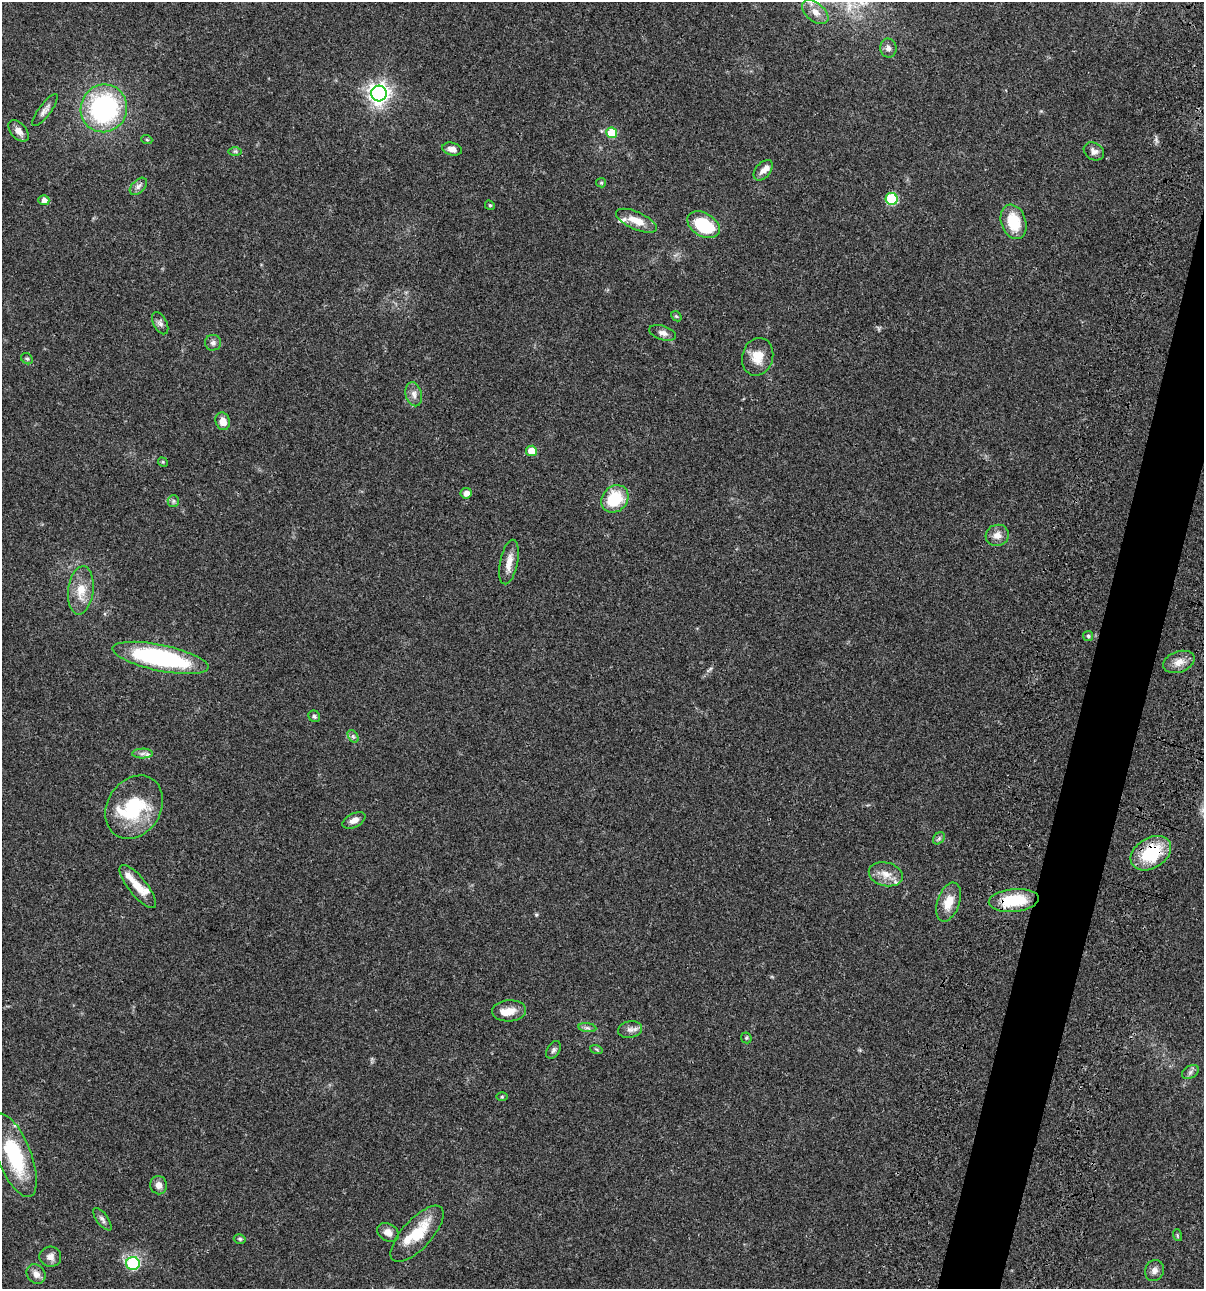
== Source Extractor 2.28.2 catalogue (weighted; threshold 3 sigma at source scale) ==
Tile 10 of 4 x 4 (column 2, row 3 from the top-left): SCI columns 1438-2639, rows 1408-2694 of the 5404 x 5387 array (HDU 1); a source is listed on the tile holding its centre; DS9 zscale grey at full resolution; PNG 1206 x 1291 px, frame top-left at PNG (2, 2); each listed source drawn as its Kron ellipse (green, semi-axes under 4 px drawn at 4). Shown black and unused: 4% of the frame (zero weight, under 3 of 4 exposures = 9% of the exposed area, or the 3 px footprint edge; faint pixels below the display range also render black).
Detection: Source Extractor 2.28.2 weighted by HDU 2 'WHT'; one run over the whole footprint, this tile lists its part. Background 0.0476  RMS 0.0054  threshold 0.0241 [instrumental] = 3 sigma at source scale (4.5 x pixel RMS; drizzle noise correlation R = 1.50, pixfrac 1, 0.05/0.05 arcsec/px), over >= 5 px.
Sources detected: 76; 7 inside a brighter listed object's ellipse — not listed separately; the other 69 listed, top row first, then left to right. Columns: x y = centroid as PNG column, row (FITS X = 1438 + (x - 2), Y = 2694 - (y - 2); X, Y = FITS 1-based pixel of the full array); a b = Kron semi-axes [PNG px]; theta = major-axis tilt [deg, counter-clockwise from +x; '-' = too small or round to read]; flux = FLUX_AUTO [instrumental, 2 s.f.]
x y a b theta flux
815 12 15 9 -39 4.7
888 48 9 8 - 2
379 94 8 7 - 300
104 108 24 23 - 80
45 110 19 6 53 2.5
19 131 13 7 -49 3.3
612 133 5 5 - 16
147 140 5 3 - 0.49
452 149 10 6 -14 3
235 151 7 4 -1 0.89
1094 151 11 8 -29 2.6
763 170 12 7 48 2.9
601 183 5 4 - 0.61
138 186 10 6 45 2.1
892 199 6 6 - 33
44 200 5 5 - 2.7
490 205 5 4 - 0.69
636 221 22 8 -24 7.8
1014 222 18 12 -72 16
704 225 17 11 -31 29
676 316 6 4 -42 0.7
160 323 12 6 -62 1.9
663 333 14 7 -17 2.5
213 343 8 8 - 1.7
758 357 19 15 75 8.6
27 359 6 5 - 0.87
414 394 12 8 -74 2.9
223 421 9 7 -74 4.8
531 451 5 5 - 7.5
163 462 5 4 - 0.55
466 493 5 5 - 3
615 499 15 12 47 19
173 501 6 5 - 0.98
997 535 12 10 16 4
509 562 22 9 78 5.4
81 590 24 12 83 9.5
1088 636 5 5 - 0.81
161 658 49 13 -12 75
1179 662 16 10 19 5
314 716 6 5 - 1
353 736 7 4 -55 1.1
142 754 10 5 1 1.8
134 807 33 26 57 32
354 820 12 7 26 3.2
939 838 7 5 47 1.1
1151 853 22 15 32 26
886 874 17 11 -14 6.3
138 887 27 9 -51 7.8
1014 900 25 11 5 22
949 902 20 11 70 8.4
509 1011 17 10 4 5.9
587 1028 9 4 -8 1.4
630 1030 12 8 11 2.6
746 1038 6 5 - 0.75
596 1049 6 4 -19 0.73
553 1050 10 6 58 1.5
1190 1072 9 6 28 1.5
502 1097 5 3 - 0.52
14 1155 44 17 -69 36
159 1185 9 8 - 3
102 1219 13 5 -54 1.8
388 1232 11 8 -32 3.7
417 1234 36 14 48 17
1177 1235 6 4 -72 0.55
240 1239 6 4 -15 0.81
50 1257 11 10 - 3.3
133 1263 7 6 - 39
1154 1271 11 9 66 2.6
36 1274 10 8 -50 3.4
Overlapping masked pixels (flux is a lower limit): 2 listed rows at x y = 1151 853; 1014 900
Isophote crosses this tile's border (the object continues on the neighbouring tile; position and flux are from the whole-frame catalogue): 1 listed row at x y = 815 12